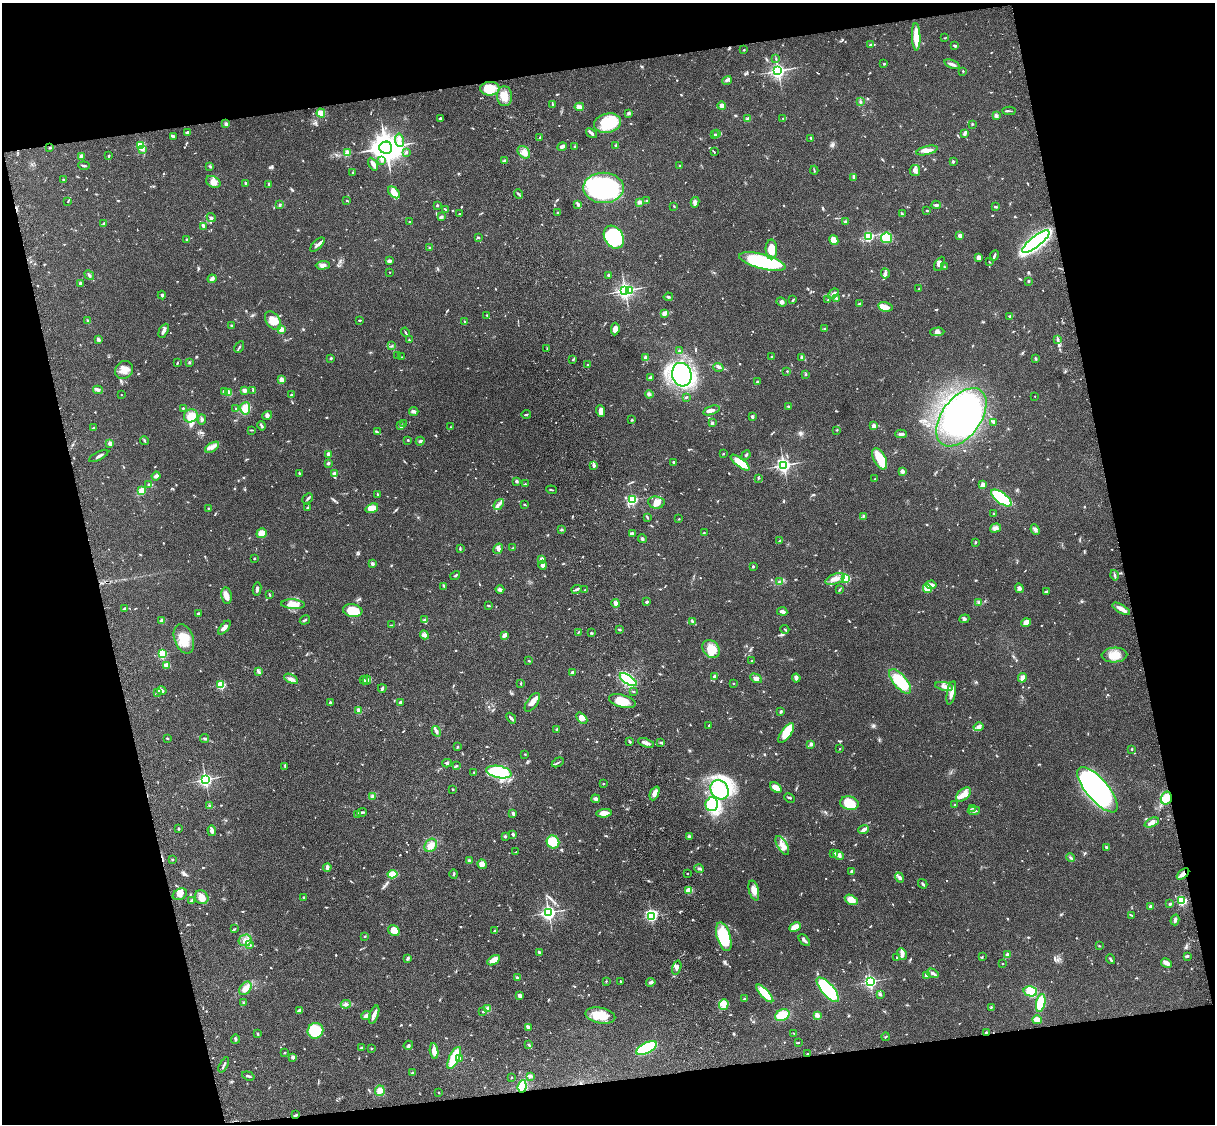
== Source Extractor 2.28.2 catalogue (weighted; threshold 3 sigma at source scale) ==
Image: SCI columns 121-4969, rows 277-4763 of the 5087 x 4926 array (HDU 1 of 3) = the unmasked area's bounding box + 8 px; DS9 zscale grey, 4 x 4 block average (1 PNG px = mean of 4 x 4 image px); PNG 1217 x 1126 px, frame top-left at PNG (2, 3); each listed source drawn as its Kron ellipse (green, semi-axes under 4 px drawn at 4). Shown black and unused: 26% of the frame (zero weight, under 3 of 4 exposures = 6% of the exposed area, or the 3 px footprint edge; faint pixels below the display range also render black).
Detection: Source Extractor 2.28.2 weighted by HDU 2 'WHT'. Background 0.0768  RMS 0.0058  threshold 0.0259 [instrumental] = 3 sigma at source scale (4.5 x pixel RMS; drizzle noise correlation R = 1.50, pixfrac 1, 0.05/0.05 arcsec/px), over >= 5 px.
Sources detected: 934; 2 too faint to see at this stretch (4 x 4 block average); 2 inside a brighter object's white glare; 2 cosmic-ray / hot-pixel residue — neither listed nor drawn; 15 coinciding with a brighter row at this scale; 51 inside a brighter listed object's ellipse — not listed separately; of the other 862, all 500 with FLUX_AUTO >= 2.34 (the completeness limit of this list) listed and drawn (362 fainter detections not listed), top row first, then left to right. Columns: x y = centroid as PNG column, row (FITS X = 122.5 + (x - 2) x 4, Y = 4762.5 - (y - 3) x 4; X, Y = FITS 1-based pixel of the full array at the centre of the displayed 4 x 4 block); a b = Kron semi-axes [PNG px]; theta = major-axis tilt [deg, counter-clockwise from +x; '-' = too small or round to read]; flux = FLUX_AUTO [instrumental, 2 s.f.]
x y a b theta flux
916 37 13 3 -88 69
945 38 3 2 - 2.7
871 44 4 2 - 5.4
955 46 4 2 - 7.2
744 50 2 2 - 3.1
776 59 3 2 - 2.5
884 64 2 2 - 3.2
952 64 8 2 -20 15
778 71 3 3 - 1000
963 71 3 2 - 2.8
727 80 5 3 - 7.8
490 89 10 7 0 68
504 96 10 7 -85 40
860 101 2 2 - 2.5
553 105 3 2 - 6.3
722 106 4 4 - 11
579 107 4 3 - 23
1009 111 6 2 -2 4.7
321 113 4 4 - 28
629 113 3 3 - 4.8
996 116 3 2 - 11
440 118 3 2 - 4.5
783 118 3 2 - 2.5
748 119 2 2 - 14
608 123 14 9 13 130
226 124 3 3 - 7.4
972 124 3 2 - 3.1
188 132 4 2 - 6.8
591 133 6 2 -38 9.6
964 133 4 3 - 8.4
717 134 2 2 - 2.6
715 135 3 2 - 3.7
173 136 4 3 - 4.8
540 138 3 2 - 3.6
811 138 3 2 - 3.2
399 140 7 3 -81 15
140 145 2 2 - 270
616 145 2 2 - 4.1
575 146 2 2 - 3
562 147 5 3 - 9.7
50 148 2 2 - 4.4
386 148 6 6 - 4100
143 149 4 3 - 7.3
927 150 11 4 14 21
406 152 2 2 - 4.6
524 152 7 5 -44 25
714 152 3 2 - 2.8
347 153 2 2 - 120
81 156 3 3 - 8.9
109 156 2 2 - 5.2
381 161 3 2 - 4
504 161 4 3 - 7.5
953 161 2 2 - 17
373 164 7 3 -59 14
84 166 6 2 -7 5.1
210 166 4 2 - 4.2
680 166 3 2 - 2.6
814 170 4 2 - 3.5
915 171 5 5 - 14
353 173 3 2 - 3.7
854 177 3 2 - 6.6
63 180 2 2 - 4.7
213 182 8 5 -31 23
246 183 2 2 - 4.8
269 184 2 2 - 4.7
603 188 20 15 0 410
394 192 7 4 -42 24
518 194 5 2 - 4.8
346 201 2 2 - 2.7
646 201 3 2 - 2.5
68 202 2 2 - 2.4
639 202 4 3 - 6.9
695 202 5 3 - 8.6
279 205 3 2 - 3.9
437 205 3 2 - 3.2
578 205 3 2 - 8.3
936 205 5 2 - 5.7
674 206 3 2 - 2.4
996 207 3 2 - 5.1
446 210 4 2 - 2.5
927 211 3 2 - 2.7
558 212 2 2 - 4.7
459 214 2 2 - 2.9
902 214 4 2 - 5.5
211 217 4 3 - 6.2
441 217 4 3 - 5.5
409 222 2 2 - 3.7
846 222 4 3 - 5.3
104 223 4 2 - 4
204 226 4 2 - 12
868 236 2 2 - 440
960 236 4 3 - 12
478 237 2 2 - 3.8
614 237 12 9 -58 280
886 238 5 5 - 74
187 240 3 2 - 3.1
834 240 5 4 - 44
1036 242 17 5 38 960
317 245 9 3 44 13
430 247 3 2 - 3.6
771 249 10 5 -89 61
994 255 5 2 - 6.4
979 258 3 2 - 42
389 261 3 2 - 9.3
762 261 24 7 -14 350
989 262 2 2 - 2.8
939 264 7 3 62 12
323 265 7 4 1 15
945 267 2 2 - 2.8
390 272 2 2 - 2.8
885 273 5 3 - 7.7
89 275 5 2 - 6.2
609 275 2 2 - 6.5
212 279 4 3 - 9.7
1028 281 3 2 - 3.4
80 283 3 3 - 7.2
919 289 2 2 - 3.2
630 290 2 2 - 89
625 291 3 3 - 1000
833 294 6 2 41 6.7
162 295 4 2 - 4.2
668 297 4 2 - 3.7
836 298 4 2 - 7.2
793 300 4 2 - 3.1
828 300 2 2 - 3.1
782 302 5 4 - 9
859 304 4 2 - 4.4
885 307 7 4 -12 14
665 313 3 2 - 11
487 315 2 2 - 4.9
1010 316 2 2 - 3.7
360 320 3 2 - 3.4
88 321 3 2 - 3.9
273 321 10 6 -56 41
465 321 3 2 - 3.6
231 326 2 2 - 4.3
615 329 6 4 84 16
825 329 3 2 - 3.3
281 330 2 2 - 120
164 331 7 2 63 14
405 332 5 2 - 3.6
937 332 7 4 2 16
98 339 4 3 - 5.8
1057 339 2 2 - 3.4
409 340 2 2 - 2.9
392 346 3 2 - 3.4
239 347 6 2 59 4.5
547 349 3 2 - 3.1
679 351 4 2 - 3.6
398 356 2 2 - 3
402 357 3 2 - 3
772 357 4 2 - 2.9
801 357 4 2 - 4.8
331 358 3 2 - 4
646 358 2 2 - 85
1035 358 3 2 - 4.7
573 359 3 2 - 3.1
189 362 3 2 - 3.6
177 363 2 2 - 4.4
587 365 2 2 - 3.4
718 367 5 2 - 6
124 370 9 8 - 32
787 371 2 2 - 2.5
806 374 2 2 - 2.8
682 375 12 9 -74 490
651 378 4 3 - 6.1
282 380 2 2 - 84
757 382 3 3 - 5.8
98 390 5 3 - 6.6
244 390 3 3 - 13
253 390 3 2 - 3.9
224 392 3 3 - 6.4
229 393 2 2 - 100
649 394 4 2 - 5.1
121 395 2 2 - 3.1
291 395 3 2 - 3.9
1035 396 2 2 - 2.9
686 397 3 2 - 4.1
789 407 3 2 - 3.1
183 408 2 2 - 2.7
245 408 6 5 - 41
236 409 3 2 - 3.1
711 410 8 3 20 15
414 411 5 3 - 9
600 411 6 4 -72 19
526 414 4 2 - 3.1
267 415 5 3 - 9.1
191 416 7 6 - 39
752 417 3 3 - 4.6
961 417 33 19 54 860
202 420 5 3 - 7.9
632 420 2 2 - 3.4
993 422 3 2 - 3.5
712 423 3 2 - 3.3
403 424 2 2 - 3.7
262 426 5 2 - 5.8
401 426 3 2 - 8
874 426 2 2 - 57
451 427 2 2 - 3.1
93 428 3 2 - 3.4
251 430 3 2 - 2.7
837 430 2 2 - 2.5
377 432 3 2 - 3.5
901 434 5 3 - 11
144 440 4 2 - 5
408 440 2 2 - 4.1
420 441 4 3 - 7.8
110 443 2 2 - 68
212 447 8 4 32 16
328 454 3 2 - 9.8
723 454 2 2 - 2.6
746 455 5 2 - 4.1
99 456 10 2 28 9.2
880 459 11 6 -63 81
674 462 2 2 - 11
328 463 2 2 - 6
740 463 11 4 -38 100
784 465 3 3 - 970
594 466 3 3 - 6.3
902 471 2 2 - 51
299 473 3 2 - 3.5
334 474 3 3 - 9.4
156 476 4 3 - 8.8
758 478 3 2 - 3.5
875 479 2 2 - 2.7
517 481 2 2 - 24
525 484 4 2 - 3.1
149 485 2 2 - 16
983 485 2 2 - 53
552 490 5 2 - 3
142 491 3 2 - 93
377 494 3 2 - 2.9
308 498 6 2 44 6.1
1001 498 12 5 -37 210
632 500 2 2 - 400
656 502 8 6 -7 27
499 504 6 3 51 11
525 505 3 2 - 2.3
208 508 2 2 - 2.3
307 508 2 2 - 3.6
372 508 6 4 19 43
994 514 2 2 - 4.2
863 516 3 2 - 3.4
647 517 4 2 - 3.2
679 519 2 2 - 2.7
995 528 6 4 17 12
561 530 3 2 - 2.9
1035 530 6 3 -66 8.1
262 533 5 4 - 33
704 533 3 2 - 2.8
632 534 3 2 - 13
642 539 4 3 - 5.8
780 541 4 2 - 3.8
975 542 3 2 - 2.7
513 548 2 2 - 2.9
460 549 4 2 - 3.7
498 549 5 3 - 9.2
254 559 2 2 - 3.3
541 560 4 3 - 15
372 564 2 2 - 11
543 565 4 4 - 19
753 566 2 2 - 4.9
455 575 5 2 - 4.8
1114 575 5 2 - 5.8
835 579 10 5 20 25
845 579 2 2 - 340
779 582 3 2 - 4.3
931 585 5 3 - 16
444 586 4 2 - 4.4
927 588 4 4 - 33
1019 588 5 4 - 8.7
257 589 6 2 79 8.3
500 589 4 3 - 12
577 589 5 2 - 7.5
585 590 2 2 - 2.4
839 590 3 2 - 2.6
1047 591 4 2 - 3.5
269 594 4 2 - 3.3
226 596 8 5 -80 21
647 602 2 2 - 6
979 602 3 3 - 5.6
616 603 4 4 - 12
293 604 12 4 -3 46
488 606 3 2 - 3.4
124 609 4 3 - 4.2
1121 609 10 3 -30 19
353 610 10 6 -8 64
782 611 5 2 - 11
198 613 3 2 - 4.2
964 619 5 3 - 6.5
305 620 5 2 - 5.7
424 620 4 3 - 6.3
162 621 2 2 - 46
693 621 3 2 - 6.8
1026 622 5 4 - 23
391 625 2 2 - 2.5
224 628 8 3 50 13
619 629 3 2 - 3.7
785 629 4 2 - 3.9
578 632 4 2 - 2.7
591 633 3 2 - 3
424 635 4 3 - 9.3
504 635 4 2 - 20
184 639 15 9 -70 62
711 649 9 7 -49 52
162 654 2 2 - 290
1114 655 13 7 3 44
529 661 3 2 - 3.6
752 661 2 2 - 2.9
167 666 4 3 - 16
259 672 3 2 - 3.3
572 672 3 2 - 5.7
714 676 4 2 - 8.4
756 678 6 3 -28 11
796 678 4 3 - 10
1022 678 5 3 - 19
291 679 7 2 -28 9.5
364 680 4 2 - 4
367 680 4 2 - 4.5
628 680 10 4 -33 160
900 681 15 6 -50 150
521 683 4 2 - 2.5
733 683 2 2 - 2.8
221 685 2 2 - 260
944 686 9 3 -12 16
382 688 4 2 - 8.2
162 691 5 3 - 14
157 692 3 2 - 4.6
633 692 2 2 - 3.4
951 693 12 2 78 28
622 701 13 6 -15 59
330 702 3 2 - 7.1
400 702 3 2 - 9
532 702 11 5 55 25
359 711 2 2 - 72
781 712 3 3 - 4.2
511 718 6 2 -49 7.3
582 718 6 3 -49 11
709 726 2 2 - 4.9
978 727 5 3 - 10
557 729 3 2 - 3.7
436 731 5 3 - 10
786 733 11 5 54 64
167 738 3 2 - 2.9
205 738 4 2 - 4.5
630 742 4 2 - 3.4
646 743 8 2 -19 21
661 743 3 2 - 5.3
811 744 2 2 - 12
457 747 2 2 - 7.8
840 749 2 2 - 2.4
1132 749 2 2 - 3.2
525 754 2 2 - 2.5
558 762 6 2 28 4.7
447 763 4 2 - 4.9
285 766 2 2 - 2.9
456 766 3 2 - 3.4
474 772 3 2 - 3.1
499 772 13 6 -11 130
205 780 3 2 - 780
603 784 2 2 - 2.6
776 788 6 3 -38 31
453 789 2 2 - 3.1
719 790 10 8 -56 220
1097 790 28 11 -50 1400
655 793 7 3 66 20
963 795 9 5 42 38
373 797 4 3 - 7.5
790 798 6 2 -26 3.8
1166 798 6 5 - 43
595 799 4 3 - 6.6
849 803 9 6 -13 91
712 804 7 6 - 210
955 805 3 2 - 3.5
209 806 3 2 - 2.7
972 808 3 2 - 2.6
974 811 6 3 7 10
362 812 5 2 - 4.4
604 813 7 3 6 29
358 814 4 2 - 4.9
513 814 3 2 - 7.1
1152 822 7 3 24 20
178 829 3 2 - 3
863 829 5 4 - 9.6
212 831 5 4 - 8.8
513 834 3 2 - 6.8
505 836 3 3 - 3.8
689 837 3 3 - 8.3
553 842 6 6 - 56
431 845 7 5 57 30
782 845 10 5 -60 26
1106 847 3 2 - 6.1
516 852 3 2 - 2.8
834 853 3 2 - 2.5
839 855 5 2 - 8.3
1070 857 4 3 - 5.9
172 859 2 2 - 3.2
469 861 3 2 - 8.3
482 864 5 4 - 21
327 867 4 3 - 11
699 868 5 2 - 5.7
852 871 2 2 - 37
687 873 2 2 - 2.5
393 874 5 4 - 39
454 874 4 2 - 4.6
1183 874 7 4 41 18
900 878 5 3 - 8.9
923 884 5 2 - 5.4
689 890 4 3 - 37
754 890 10 4 -75 24
180 894 7 5 28 17
202 897 7 6 - 36
303 897 2 2 - 4.3
851 900 7 4 -30 35
192 901 4 2 - 8.3
1182 901 2 2 - 450
1170 904 3 2 - 4.9
1151 907 2 2 - 43
549 912 3 2 - 980
1131 915 3 2 - 3
651 916 4 3 - 450
1175 920 5 3 - 7.5
795 927 6 3 28 48
235 929 4 2 - 3.3
495 930 2 2 - 5.7
394 931 6 5 - 34
365 936 2 2 - 2.5
724 937 15 7 -74 170
245 940 7 5 13 18
804 940 7 2 -48 10
250 945 3 2 - 4
1099 946 2 2 - 3
539 952 4 2 - 7
902 954 6 4 -61 12
1008 955 3 2 - 26
1188 956 2 2 - 4.5
982 957 2 2 - 2.4
896 958 4 2 - 2.4
408 959 4 3 - 6.1
1111 959 5 2 - 5.2
494 960 7 4 31 31
1002 963 2 2 - 3.6
1166 963 6 3 -29 26
677 968 7 2 73 8.8
933 973 6 3 -30 9.3
926 975 2 2 - 13
517 978 3 3 - 4.8
606 981 2 2 - 2.7
620 981 3 2 - 2.3
651 982 4 3 - 7
870 982 2 2 - 710
245 988 7 5 52 27
828 990 15 6 -49 320
1030 991 7 5 -13 83
765 993 11 4 -47 84
880 994 4 3 - 4.1
519 996 4 3 - 10
744 999 3 2 - 2.4
243 1003 3 2 - 3.4
1041 1003 9 4 78 110
346 1004 5 3 - 9.4
724 1004 5 5 - 19
991 1007 3 2 - 2.9
488 1009 2 2 - 110
299 1010 3 2 - 13
483 1011 3 2 - 3.6
374 1015 9 4 70 20
782 1015 7 5 26 71
817 1015 3 3 - 13
366 1016 5 3 - 15
600 1016 15 7 -12 68
1037 1020 5 4 - 28
528 1027 3 2 - 12
315 1031 8 7 - 110
986 1032 3 2 - 3.6
794 1033 3 2 - 2.5
258 1034 3 2 - 3.8
886 1037 4 2 - 3.1
235 1039 5 2 - 6.5
798 1043 2 2 - 2.9
528 1044 3 2 - 3
408 1045 5 2 - 5
362 1047 2 2 - 4.1
647 1048 11 5 27 260
372 1049 2 2 - 2.9
434 1051 8 3 -84 28
284 1053 2 2 - 2.4
807 1054 3 2 - 2.5
293 1057 2 2 - 34
454 1058 12 5 63 130
460 1058 2 2 - 33
224 1065 8 2 64 6.1
412 1073 2 2 - 3.3
248 1076 6 2 -18 6
530 1076 3 2 - 3.3
511 1077 2 2 - 2.9
522 1087 6 4 83 110
380 1091 5 5 - 24
438 1092 2 2 - 2.5
296 1115 4 2 - 4
Overlapping masked pixels (flux is a lower limit): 4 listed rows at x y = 1166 798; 1183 874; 522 1087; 296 1115
Diffuse or blended objects may show on this block-average render without a row.